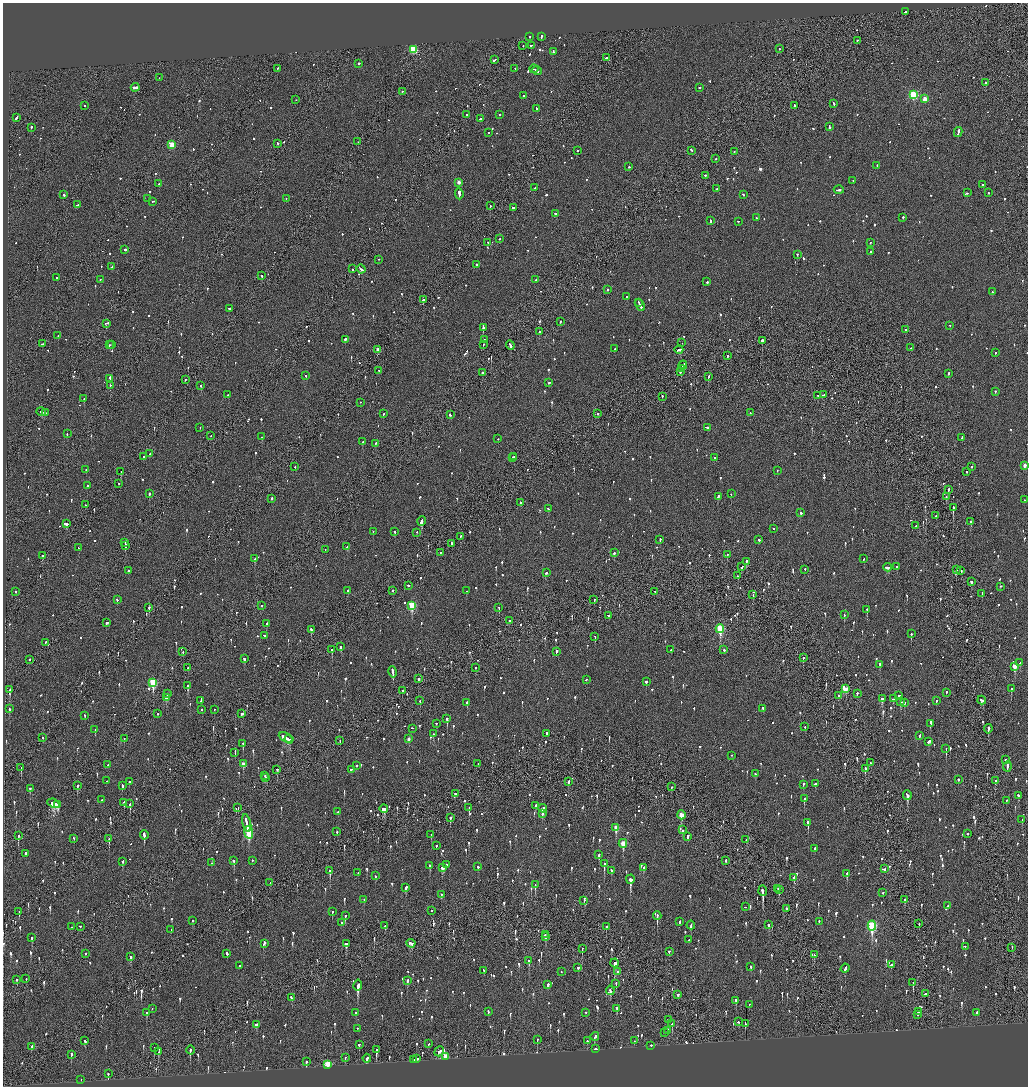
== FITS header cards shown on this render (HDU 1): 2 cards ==
NAXIS1  =                 2051
NAXIS2  =                 2168

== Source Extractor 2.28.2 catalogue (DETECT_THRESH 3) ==
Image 2051 x 2168 px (HDU 1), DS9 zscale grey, zoomed out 1/2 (1 PNG px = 2 x 2 image px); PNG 1030 x 1088 px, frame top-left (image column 2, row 2168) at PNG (3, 3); each listed source drawn as its Kron ellipse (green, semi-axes under 4 px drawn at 4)
Background -0.105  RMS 0.077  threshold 0.232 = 3 sigma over >= 5 px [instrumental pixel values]
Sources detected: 1565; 56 cannot appear on this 1/2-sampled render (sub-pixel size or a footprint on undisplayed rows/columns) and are neither listed nor drawn; of the other 1509, the 500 brightest by FLUX_AUTO listed and drawn (1009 fainter detections omitted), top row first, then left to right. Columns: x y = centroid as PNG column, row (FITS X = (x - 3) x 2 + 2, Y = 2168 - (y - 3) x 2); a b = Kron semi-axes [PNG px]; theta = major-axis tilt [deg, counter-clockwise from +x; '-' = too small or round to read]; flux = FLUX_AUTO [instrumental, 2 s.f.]
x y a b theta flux
905 12 3 2 - 110
530 37 2 2 - 80
541 37 2 2 - 330
857 41 2 2 - 66
523 46 2 1 - 69
531 46 2 2 - 130
779 49 2 2 - 220
413 50 3 3 - 820
553 52 4 2 - 170
606 58 2 2 - 91
494 60 3 2 - 110
359 64 2 2 - 200
278 69 2 2 - 110
515 69 2 2 - 80
534 69 4 1 - 96
537 71 5 2 - 180
159 78 2 1 - 170
986 83 2 2 - 380
135 88 4 2 - 1100
699 88 2 2 - 290
402 92 2 2 - 110
913 95 3 3 - 1200
523 96 3 2 - 95
925 99 3 3 - 290
296 100 2 1 - 70
834 104 3 2 - 120
85 106 2 2 - 70
794 106 2 2 - 83
536 109 2 2 - 88
466 115 2 1 - 63
500 115 2 2 - 71
16 118 3 2 - 140
480 119 3 2 - 86
829 127 4 2 - 130
31 128 2 2 - 420
958 132 5 2 - 190
488 133 2 2 - 66
358 142 2 1 - 120
278 144 2 2 - 98
172 145 3 3 - 460
577 151 2 2 - 63
691 151 3 2 - 120
734 152 3 2 - 68
716 159 2 2 - 81
877 166 2 2 - 89
629 167 2 2 - 170
705 176 2 2 - 110
853 181 2 2 - 130
459 183 2 2 - 120
159 184 2 2 - 170
982 185 2 2 - 69
535 188 2 2 - 110
716 189 2 2 - 64
839 190 5 2 - 250
967 193 2 2 - 200
988 193 2 2 - 86
459 194 5 2 - 920
64 195 2 2 - 140
743 195 3 2 - 99
148 199 2 2 - 76
286 199 2 2 - 84
153 202 2 2 - 83
77 205 3 2 - 140
490 206 2 1 - 110
513 208 3 2 - 160
555 214 2 2 - 120
756 218 2 2 - 70
903 218 2 2 - 180
710 221 3 2 - 98
738 222 2 1 - 120
499 239 2 2 - 84
488 243 2 2 - 130
870 243 2 1 - 88
125 250 2 2 - 600
870 252 2 2 - 91
797 255 2 2 - 110
379 260 2 2 - 68
476 265 2 2 - 120
112 267 2 2 - 72
352 269 3 2 - 74
361 269 4 2 - 250
262 276 2 2 - 68
57 278 2 2 - 94
100 280 2 2 - 71
536 280 2 2 - 120
707 282 3 2 - 110
607 290 2 2 - 72
992 292 2 2 - 63
626 297 2 2 - 71
423 300 2 2 - 480
639 303 2 1 - 96
640 305 6 2 -64 290
229 309 4 2 - 150
560 322 2 2 - 67
107 324 4 2 - 180
950 326 2 1 - 120
483 328 3 2 - 540
906 330 2 2 - 240
539 332 2 2 - 360
58 336 2 2 - 140
345 340 2 2 - 180
484 340 2 2 - 77
762 341 2 2 - 360
682 343 2 2 - 66
42 344 3 2 - 120
109 345 2 2 - 94
112 345 2 2 - 100
483 345 2 2 - 120
510 346 5 2 - 260
910 348 2 1 - 62
614 349 3 2 - 110
378 350 2 2 - 120
679 350 4 2 - 260
995 353 2 2 - 62
727 356 2 1 - 230
683 365 4 2 - 280
681 369 3 1 - 180
379 371 2 2 - 79
680 372 3 2 - 120
482 373 2 2 - 120
948 374 2 2 - 150
306 376 2 2 - 120
708 377 2 2 - 120
110 379 4 2 - 140
185 380 2 2 - 71
549 383 2 2 - 87
110 386 2 2 - 76
201 386 2 2 - 82
995 392 2 2 - 63
228 395 2 2 - 82
823 395 3 2 - 93
818 396 2 2 - 88
662 397 2 2 - 140
84 399 2 2 - 88
360 403 2 2 - 73
41 412 5 2 - 140
46 413 3 2 - 97
750 413 2 2 - 84
383 414 2 2 - 61
598 414 2 2 - 61
450 415 2 2 - 82
200 428 2 2 - 100
708 428 3 2 - 410
67 434 2 2 - 91
211 436 2 2 - 67
262 437 2 2 - 120
962 438 3 2 - 83
498 439 2 2 - 61
363 442 2 2 - 80
376 444 2 2 - 65
150 454 3 2 - 83
143 457 2 2 - 130
514 457 2 2 - 160
512 458 2 2 - 63
714 458 2 2 - 61
1025 466 3 2 - 120
295 467 2 2 - 86
971 467 2 2 - 81
86 470 2 2 - 65
777 471 2 2 - 62
121 472 2 1 - 150
966 472 2 2 - 60
119 484 2 2 - 97
88 486 2 2 - 66
948 490 2 2 - 100
149 494 2 2 - 250
731 494 2 2 - 59
718 497 3 2 - 190
946 497 3 1 - 65
272 499 3 2 - 220
1025 500 2 2 - 78
521 503 3 2 - 82
85 505 2 1 - 110
953 508 3 2 - 450
548 509 3 2 - 70
801 513 2 2 - 80
936 516 2 1 - 60
422 522 5 2 - 360
971 522 2 2 - 90
66 524 3 2 - 230
915 526 2 1 - 220
773 529 2 2 - 110
373 532 2 2 - 90
395 532 2 2 - 74
417 533 2 2 - 72
460 537 2 2 - 68
660 540 3 2 - 96
759 540 2 2 - 89
125 543 3 1 - 87
451 544 3 2 - 100
126 546 4 1 - 110
347 547 2 2 - 100
79 548 3 2 - 61
325 550 2 1 - 67
440 553 2 1 - 67
614 553 3 2 - 290
727 555 2 2 - 92
42 556 2 2 - 220
255 559 3 2 - 120
864 559 2 2 - 80
746 562 3 2 - 200
742 567 3 2 - 110
896 567 2 2 - 110
887 568 4 2 - 130
805 570 2 2 - 82
956 570 3 2 - 130
128 571 2 2 - 130
961 571 2 2 - 67
546 573 3 2 - 67
738 576 2 2 - 120
971 582 2 2 - 550
408 586 2 2 - 100
1001 587 2 1 - 220
348 591 2 2 - 120
393 591 2 2 - 100
466 591 2 2 - 98
16 592 2 2 - 250
655 592 2 1 - 66
982 594 3 2 - 110
753 595 2 1 - 60
117 600 3 2 - 74
594 600 2 2 - 63
262 606 2 2 - 80
412 606 4 3 - 860
149 608 2 2 - 77
499 608 2 2 - 120
867 610 2 2 - 170
844 615 3 2 - 63
609 616 3 2 - 100
510 621 2 1 - 240
106 623 3 2 - 79
267 624 2 2 - 67
720 629 4 3 - 1200
311 630 3 2 - 180
911 634 3 2 - 200
264 636 2 2 - 110
595 637 2 1 - 71
45 643 3 2 - 100
341 647 2 2 - 640
332 650 3 2 - 230
671 650 2 1 - 74
724 650 2 2 - 79
183 652 2 2 - 63
557 652 3 2 - 210
803 658 2 2 - 180
244 659 3 2 - 100
30 660 2 2 - 150
1020 663 3 2 - 85
880 665 2 2 - 120
1015 667 4 3 - 200
188 668 2 1 - 100
476 668 2 2 - 63
393 672 6 2 -78 340
418 679 3 2 - 92
586 680 2 2 - 68
646 682 2 2 - 300
153 683 4 3 - 950
187 686 3 2 - 350
846 689 4 3 - 220
1011 689 3 2 - 110
10 690 3 2 - 210
402 691 2 2 - 69
946 693 2 2 - 72
167 694 2 1 - 110
857 694 2 2 - 64
839 696 2 2 - 91
899 696 2 2 - 76
166 698 3 2 - 150
882 699 3 2 - 560
893 699 3 2 - 63
201 701 2 2 - 75
420 701 3 1 - 96
936 701 2 2 - 160
982 701 4 2 - 130
900 702 3 2 - 220
467 703 3 2 - 100
904 703 3 2 - 110
9 709 2 2 - 110
763 709 3 2 - 97
202 710 2 2 - 92
214 710 2 2 - 80
158 714 2 2 - 120
242 714 3 2 - 140
85 716 3 2 - 60
447 719 3 2 - 340
436 724 2 2 - 61
931 724 4 2 - 270
805 727 2 2 - 70
413 729 3 2 - 67
988 729 5 2 - 250
95 730 3 2 - 93
433 734 3 2 - 66
546 734 3 2 - 130
919 736 3 2 - 74
43 738 3 1 - 76
286 738 7 2 -26 930
124 739 2 1 - 90
408 739 3 2 - 88
289 740 4 3 - 370
340 741 2 1 - 69
928 742 3 2 - 170
243 744 3 2 - 160
946 749 3 1 - 230
235 753 3 2 - 84
732 756 2 2 - 63
1005 760 3 2 - 83
871 763 2 2 - 62
243 764 3 2 - 150
478 764 2 1 - 81
108 765 2 2 - 65
356 766 2 2 - 99
1007 767 5 2 - 300
21 768 2 1 - 170
865 769 3 2 - 180
277 770 2 2 - 63
351 770 2 2 - 130
755 774 3 2 - 99
265 776 2 2 - 72
265 778 3 2 - 120
958 780 3 2 - 110
106 781 2 2 - 110
996 781 2 2 - 440
129 782 2 2 - 230
568 782 3 2 - 110
815 784 2 2 - 130
803 785 3 2 - 100
78 786 2 2 - 170
122 786 3 2 - 150
671 787 4 1 - 120
30 789 3 2 - 120
456 794 3 2 - 140
907 796 5 2 - 460
1018 796 3 2 - 75
804 799 3 2 - 240
102 800 2 2 - 98
1006 801 3 2 - 89
124 803 3 2 - 100
53 804 6 2 -24 2300
130 804 3 1 - 220
57 805 3 1 - 1100
535 806 3 2 - 180
238 808 2 1 - 180
469 808 2 1 - 160
384 809 4 2 - 400
543 809 4 2 - 130
338 812 2 2 - 75
542 814 2 2 - 160
681 815 4 3 - 340
450 818 2 2 - 380
1022 820 3 2 - 77
247 823 9 2 -77 460
808 823 3 2 - 890
616 828 4 3 - 290
682 830 4 2 - 230
337 832 2 2 - 190
249 833 6 3 -82 1100
967 834 2 2 - 130
144 835 5 2 - 460
431 835 3 2 - 76
18 836 3 2 - 210
688 837 3 2 - 330
74 839 3 2 - 65
109 839 3 1 - 95
746 840 2 1 - 74
623 844 4 3 - 380
436 846 2 2 - 110
815 849 3 2 - 77
26 854 2 2 - 100
599 855 3 2 - 170
234 861 2 2 - 380
252 861 2 2 - 61
726 861 3 2 - 85
123 862 2 2 - 74
212 863 2 2 - 64
604 864 3 2 - 340
446 865 2 2 - 340
430 866 2 2 - 110
478 867 2 2 - 150
442 868 4 3 - 160
644 868 3 2 - 140
885 869 2 2 - 69
330 871 3 2 - 420
611 871 3 2 - 84
358 873 3 2 - 84
847 874 4 2 - 120
375 876 2 2 - 150
794 878 3 2 - 470
630 880 5 2 - 890
270 883 2 1 - 63
535 885 3 2 - 84
406 888 3 2 - 180
778 889 2 2 - 110
779 890 3 1 - 120
763 891 5 2 - 850
883 893 2 2 - 64
441 895 2 2 - 62
364 900 3 2 - 74
904 900 3 2 - 240
584 901 2 2 - 78
948 906 2 2 - 130
745 907 2 2 - 200
786 909 2 2 - 220
431 911 2 2 - 200
19 912 3 1 - 69
332 912 2 2 - 63
345 916 2 2 - 340
657 916 4 2 - 460
193 921 3 2 - 65
680 922 2 2 - 120
819 922 2 2 - 81
341 923 2 2 - 140
919 924 2 2 - 85
691 925 4 2 - 120
769 925 3 2 - 140
385 926 2 2 - 130
872 926 5 3 - 1600
71 927 2 2 - 75
80 927 2 2 - 93
606 927 2 2 - 160
171 930 2 2 - 59
545 935 2 2 - 83
546 937 3 2 - 100
32 938 3 2 - 130
689 940 2 2 - 65
264 944 4 2 - 260
346 944 3 3 - 240
411 944 5 3 - 190
965 947 2 2 - 86
1012 948 3 1 - 140
582 949 4 1 - 160
669 952 2 2 - 87
85 954 2 1 - 180
227 954 2 2 - 360
814 955 3 2 - 93
131 957 3 2 - 60
529 961 3 2 - 160
615 963 4 3 - 450
891 965 2 2 - 210
240 966 2 2 - 63
750 967 3 2 - 66
578 968 3 2 - 62
845 969 5 2 - 210
484 971 3 2 - 170
561 972 2 2 - 61
618 972 2 2 - 72
26 979 2 2 - 190
17 980 2 2 - 140
408 981 3 2 - 190
913 983 3 1 - 99
616 984 3 1 - 73
548 985 3 2 - 160
358 986 5 2 - 700
610 991 4 2 - 140
925 994 2 1 - 210
678 995 3 2 - 130
291 998 3 2 - 160
736 1001 3 2 - 120
749 1005 2 2 - 63
152 1009 2 2 - 65
617 1009 3 2 - 87
488 1012 3 2 - 69
918 1012 2 1 - 140
147 1013 3 2 - 85
356 1013 2 2 - 110
586 1013 2 2 - 85
977 1013 3 2 - 120
918 1015 3 1 - 67
668 1020 3 2 - 66
738 1022 3 2 - 220
672 1024 3 2 - 60
745 1024 4 2 - 310
256 1025 3 2 - 110
357 1029 2 2 - 76
668 1031 4 2 - 120
664 1033 2 2 - 66
595 1037 4 2 - 200
537 1040 3 1 - 64
85 1041 3 2 - 93
587 1041 2 2 - 91
634 1041 2 2 - 65
429 1044 2 2 - 150
359 1045 2 2 - 79
651 1046 2 2 - 83
31 1047 4 2 - 110
154 1048 3 2 - 61
595 1049 2 2 - 220
190 1050 4 1 - 430
376 1050 4 2 - 400
158 1052 2 1 - 80
439 1052 5 4 - 130
71 1055 3 2 - 190
445 1057 3 2 - 350
345 1058 2 2 - 69
367 1059 4 2 - 130
416 1059 4 2 - 110
413 1060 4 2 - 100
306 1062 3 2 - 300
328 1065 3 2 - 1000
108 1074 3 2 - 180
81 1080 2 1 - 96
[1009 fainter detections neither listed nor drawn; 56 sub-pixel or undisplayed-footprint detections neither listed nor drawn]